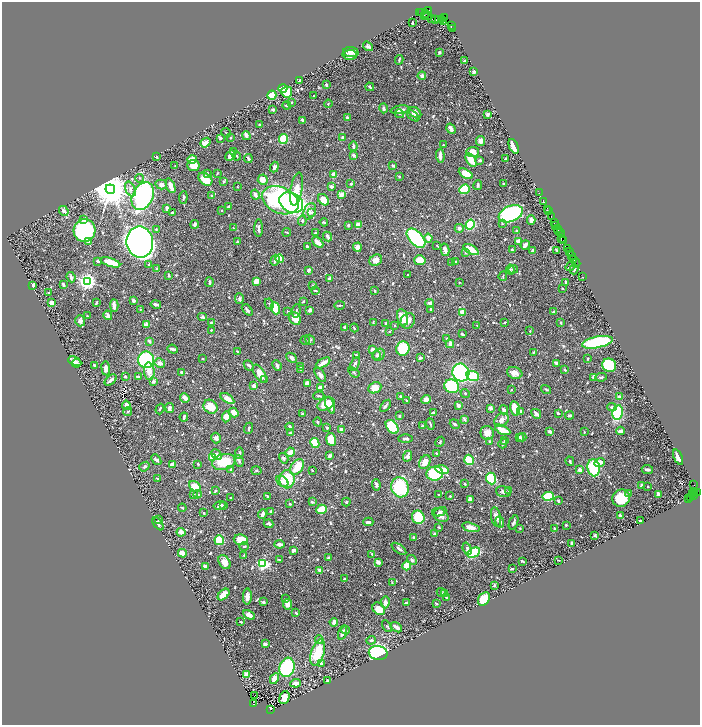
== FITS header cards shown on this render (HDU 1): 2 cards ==
NAXIS1  =                 1396
NAXIS2  =                 1446

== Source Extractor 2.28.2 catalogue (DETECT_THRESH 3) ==
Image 1396 x 1446 px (HDU 1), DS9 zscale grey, zoomed out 1/2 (1 PNG px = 2 x 2 image px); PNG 702 x 727 px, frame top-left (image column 1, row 1446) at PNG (2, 2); each listed source drawn as its Kron ellipse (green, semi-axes under 4 px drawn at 4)
Background 0.72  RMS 0.0089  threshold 0.0266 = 3 sigma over >= 5 px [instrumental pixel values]
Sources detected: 901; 51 cannot appear on this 1/2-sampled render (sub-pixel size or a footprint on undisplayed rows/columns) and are neither listed nor drawn; of the other 850, the 500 brightest by FLUX_AUTO listed and drawn (350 fainter detections omitted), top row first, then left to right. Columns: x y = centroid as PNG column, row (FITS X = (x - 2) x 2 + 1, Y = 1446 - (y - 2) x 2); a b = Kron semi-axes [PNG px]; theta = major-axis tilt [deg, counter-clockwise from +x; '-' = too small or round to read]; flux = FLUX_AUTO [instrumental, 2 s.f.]
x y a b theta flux
428 11 2 2 - 140
421 12 2 1 - 67
420 13 2 2 - 72
426 13 4 2 - 210
425 15 4 1 - 380
428 15 2 1 - 38
445 18 3 1 - 120
431 19 3 1 - 30
435 19 3 2 - 110
438 19 2 1 - 53
442 19 4 2 - 740
444 21 3 1 - 110
412 23 3 2 - 2.7
451 25 2 1 - 44
452 28 2 1 - 16
368 46 5 3 - 4.9
351 52 7 5 -6 9.5
439 52 3 3 - 2.4
350 55 7 5 3 9.1
399 60 5 2 - 2.3
465 61 2 2 - 12
474 71 3 2 - 9.6
422 76 4 3 - 8.9
300 81 3 2 - 5.3
326 85 3 2 - 3.2
370 87 4 2 - 3.5
283 88 4 3 - 56
287 92 5 5 - 52
272 95 4 4 - 32
314 95 2 2 - 2.7
291 102 3 3 - 2.1
328 104 4 3 - 2.2
287 105 4 3 - 3
383 108 5 3 - 4.2
273 110 3 2 - 2.9
400 110 9 3 9 9.3
415 113 7 5 -36 11
399 114 4 3 - 1.8
487 115 2 2 - 9.8
413 116 7 3 -41 8.9
347 117 3 3 - 3.9
303 120 4 3 - 5.7
260 125 3 2 - 7.8
451 129 5 3 - 8.5
226 133 5 2 - 1.8
246 136 4 2 - 10
220 138 3 3 - 3.2
230 138 2 2 - 2.5
342 138 4 3 - 4.9
283 139 5 3 - 100
480 141 5 4 - 10
205 143 5 4 - 15
443 145 2 2 - 3.6
353 146 4 2 - 4.9
514 146 8 3 -66 33
233 152 3 2 - 7.1
472 152 6 5 - 18
353 155 3 3 - 5.5
231 156 5 3 - 14
237 156 4 3 - 2.5
440 156 7 3 -89 12
156 157 3 2 - 1.9
248 159 4 3 - 6.2
505 159 3 2 - 3.1
192 160 4 4 - 28
471 160 8 4 -57 36
480 160 3 3 - 4
393 165 4 4 - 2.4
175 166 3 2 - 1.9
193 166 6 5 - 26
274 167 5 4 - 5.5
217 173 3 2 - 1.8
207 174 3 2 - 2.1
466 174 8 4 -29 34
334 175 3 3 - 25
399 176 2 2 - 2.5
140 178 4 4 - 2.6
205 179 8 5 -42 46
263 180 5 5 - 20
223 181 3 2 - 4.1
504 183 4 2 - 1.9
351 184 3 3 - 3.3
161 185 6 4 -16 9.6
478 185 5 3 - 3.6
171 186 8 3 -69 19
331 186 3 3 - 7.2
237 187 2 2 - 3.5
110 189 5 5 - 7300
130 189 8 4 -63 7.7
296 189 16 6 80 36
464 189 5 4 - 100
539 193 2 1 - 32
255 194 5 3 - 10
212 195 3 2 - 3.4
342 195 3 2 - 19
143 196 14 10 61 450
183 198 6 3 84 3.3
280 200 19 13 -24 320
323 200 6 4 -47 28
543 201 2 1 - 40
291 203 12 9 -29 420
228 206 4 2 - 3.2
167 208 4 2 - 6.9
547 210 3 2 - 100
64 211 5 2 - 9.8
222 211 2 2 - 4.8
310 211 8 6 66 8.6
548 211 2 1 - 51
172 213 3 2 - 3.2
312 213 4 3 - 2.1
511 214 13 7 23 490
551 216 3 1 - 24
84 220 4 3 - 5.9
531 220 5 3 - 5.7
302 221 5 3 - 3.4
324 222 4 2 - 2.5
554 223 2 1 - 28
195 224 4 3 - 4.4
502 224 3 3 - 1.9
348 225 2 2 - 5.5
358 225 4 3 - 17
470 225 5 4 - 110
555 225 2 1 - 64
233 228 2 2 - 1.9
259 228 9 3 88 5.2
459 228 4 4 - 6.4
557 228 4 2 - 170
84 230 11 11 - 300
156 230 3 3 - 3.3
516 230 2 2 - 3.7
558 230 2 1 - 120
287 232 4 2 - 2.1
316 233 3 2 - 4
560 233 4 1 - 160
327 236 5 2 - 6.8
416 238 11 6 -47 180
428 238 4 3 - 15
562 238 3 2 - 100
88 241 2 2 - 12
518 241 2 2 - 28
563 241 4 3 - 270
140 242 15 13 -81 2100
237 242 4 3 - 2.2
318 242 6 2 -44 18
525 245 5 3 - 7
307 246 3 2 - 4.8
437 246 4 3 - 1.9
357 247 4 4 - 9.6
568 248 3 2 - 82
471 249 8 3 -30 34
445 250 6 3 -78 9.7
512 250 3 2 - 4
533 250 3 2 - 5.4
557 250 3 2 - 2.3
569 252 3 2 - 120
465 253 3 3 - 2.3
572 255 2 1 - 95
280 259 4 3 - 30
574 259 3 2 - 130
275 260 5 3 - 4
376 260 6 5 - 17
420 260 5 5 - 29
98 261 3 3 - 3.9
110 262 10 3 -18 33
455 262 3 2 - 3.5
452 263 3 3 - 3.7
576 263 4 1 - 59
149 264 4 3 - 2
570 266 5 3 - 5.2
157 269 3 3 - 4.2
513 269 5 4 - 3.6
574 269 5 3 - 4.6
309 270 4 3 - 3.9
510 270 5 3 - 2.4
407 275 2 2 - 1.9
169 276 4 3 - 1.9
503 276 5 3 - 1.9
71 277 5 4 - 5.4
583 277 2 1 - 9.1
329 279 4 3 - 11
87 281 4 4 - 1000
256 281 4 3 - 16
209 282 5 2 - 4.7
459 282 2 2 - 2.8
565 282 3 2 - 3
63 284 4 2 - 3.3
33 285 3 3 - 12
312 285 3 3 - 2.3
562 288 2 2 - 1.9
315 290 4 2 - 1.9
375 291 2 2 - 3.2
48 293 2 2 - 1.8
239 299 5 3 - 3.9
133 300 3 2 - 9
303 302 3 2 - 2.4
52 303 4 3 - 14
96 303 3 2 - 2.7
429 303 4 3 - 7.1
156 304 5 2 - 7
269 304 5 2 - 2
340 305 5 2 - 2.5
114 306 6 2 -86 13
275 308 6 4 -71 66
140 309 3 2 - 1.8
431 309 2 2 - 3.4
247 310 6 3 -49 3.8
310 310 3 3 - 9.5
288 311 3 2 - 2
296 311 7 2 84 2.4
462 312 3 3 - 19
554 312 4 2 - 4.5
108 315 5 3 - 4.8
87 316 2 2 - 2
202 317 5 3 - 3.5
295 318 7 5 -50 28
402 318 8 5 -76 24
80 321 5 5 - 6
408 321 8 6 53 13
211 322 3 3 - 1.9
373 323 3 2 - 2.1
385 323 4 3 - 1.9
505 323 2 2 - 2
561 323 3 2 - 2.5
146 325 3 3 - 15
395 325 3 2 - 2.4
477 325 3 2 - 2
344 328 3 2 - 5.4
354 328 4 2 - 2.4
211 330 3 2 - 1.9
530 331 3 3 - 1.9
389 332 3 2 - 2.1
462 334 3 2 - 2.6
447 338 3 3 - 2.1
305 340 4 3 - 2
310 340 5 4 - 3
149 341 3 2 - 6.7
597 342 15 5 11 190
450 344 4 3 - 8.8
173 349 5 2 - 7.1
372 349 3 3 - 6.9
403 349 7 6 - 120
237 351 3 2 - 3.2
533 352 4 3 - 2.2
356 355 2 2 - 2.3
376 355 4 4 - 2.9
379 355 6 5 - 7.2
292 358 6 3 -44 7.9
420 358 3 2 - 5.6
202 359 2 2 - 2
588 359 2 2 - 1.9
146 360 8 8 - 190
75 361 7 4 -26 11
77 363 5 3 - 5.5
160 363 5 4 - 11
323 363 8 3 31 19
557 363 4 2 - 9
355 364 7 3 64 3.5
94 365 3 2 - 2.8
249 365 6 2 -47 3.3
609 365 7 6 - 93
277 366 6 3 -65 5.5
300 366 4 2 - 2.2
106 368 7 4 -83 10
301 369 3 2 - 2.1
565 370 3 2 - 3.8
149 371 9 5 -85 17
181 372 3 2 - 6.9
354 372 6 3 -36 2.4
461 372 9 8 - 340
515 373 8 5 -19 15
260 374 10 5 -57 22
320 375 8 4 -58 5.5
125 376 2 2 - 2.3
473 376 6 5 - 82
139 377 3 2 - 12
594 377 4 3 - 5.4
601 377 6 3 7 2.7
111 380 7 2 40 9.2
265 380 4 4 - 2.6
153 382 3 3 - 6
307 384 4 3 - 16
254 386 4 3 - 14
452 386 7 6 - 140
320 388 4 3 - 13
375 388 7 5 25 27
511 390 2 2 - 1.9
546 390 5 2 - 2.6
465 393 5 3 - 2.6
319 396 5 2 - 2.1
400 396 2 2 - 2.8
619 397 4 3 - 6
185 398 5 3 - 13
227 398 8 4 -34 19
426 399 5 4 - 8.7
406 401 4 2 - 2.2
326 404 9 6 26 44
126 405 4 3 - 11
330 405 9 4 -69 14
458 405 3 3 - 7.7
385 406 7 3 54 4.6
210 407 7 6 - 36
612 407 5 3 - 5.5
170 408 5 3 - 13
491 408 4 3 - 6.4
515 408 7 4 -77 37
160 409 5 2 - 2.4
504 410 4 3 - 5.3
128 412 4 3 - 2.1
234 412 5 4 - 15
520 412 4 3 - 9.4
617 412 7 5 80 100
433 413 2 2 - 17
558 413 4 2 - 2.9
303 414 4 3 - 3.4
536 414 5 3 - 8.9
569 415 4 3 - 4.7
399 416 3 2 - 4.9
184 417 4 2 - 4.1
226 417 5 4 - 15
464 419 4 2 - 4.9
501 420 8 6 42 10
317 422 4 3 - 2.6
430 424 6 2 -74 2.9
455 424 5 3 - 4.7
422 426 2 2 - 5.6
290 427 4 2 - 6.5
392 427 8 5 -50 99
249 428 5 3 - 2.4
327 428 3 2 - 4
341 430 4 3 - 9.8
503 430 8 3 -26 37
621 431 4 3 - 12
550 432 4 3 - 5.6
584 432 3 2 - 2
290 433 3 3 - 2.9
487 433 7 6 - 11
519 437 4 3 - 8.6
522 437 4 3 - 3.4
216 438 5 4 - 5.8
331 439 6 5 - 43
406 439 7 3 1 3.7
505 440 3 2 - 3.5
490 441 3 2 - 2.2
440 442 5 3 - 2.1
315 443 5 3 - 78
503 444 5 2 - 3.3
290 452 5 4 - 13
239 453 6 2 82 3.1
436 453 2 2 - 2.2
216 455 6 4 -46 10
330 456 3 2 - 7.1
407 456 5 3 - 11
212 457 4 4 - 37
678 457 8 3 -66 13
284 458 5 4 - 4.6
156 460 6 3 -49 5.1
469 460 5 4 - 54
239 461 6 3 -59 5.3
570 461 5 3 - 2.4
224 462 12 7 14 60
425 462 7 5 61 20
600 463 6 3 23 19
198 464 2 2 - 1.9
172 465 3 2 - 29
144 467 5 3 - 3.4
297 467 8 5 54 48
594 468 8 6 -82 110
231 470 3 3 - 2.5
312 470 3 2 - 2
442 470 7 4 -14 26
580 470 3 3 - 16
647 470 6 2 -5 7.1
256 471 5 3 - 2
435 474 8 7 - 190
158 478 4 2 - 2.1
287 479 9 7 87 65
491 479 6 5 - 130
282 482 7 4 -40 7.3
465 484 3 2 - 3
376 485 6 3 -82 6.8
641 485 3 2 - 6.6
694 485 2 1 - 63
648 486 2 2 - 2
195 487 6 4 -42 33
400 487 10 8 -72 150
215 491 3 2 - 2.4
509 491 3 2 - 3.3
503 492 7 5 -16 5.8
629 493 3 3 - 6.4
693 493 2 1 - 300
694 493 3 2 - 210
697 493 3 1 - 59
197 494 4 3 - 3.6
658 494 3 2 - 8.4
193 495 4 3 - 2.9
439 495 3 2 - 3.1
268 496 3 3 - 2.5
450 496 2 2 - 1.8
548 496 6 4 8 130
693 496 2 2 - 110
691 497 3 2 - 120
231 498 2 2 - 2.3
621 498 9 8 - 54
689 498 2 1 - 98
470 499 3 3 - 15
558 501 2 2 - 4.1
312 502 4 3 - 2.2
346 502 4 3 - 2.5
290 504 2 2 - 5.2
220 505 6 3 13 8.1
223 505 3 3 - 2.2
182 508 4 2 - 2.4
321 509 5 4 - 50
271 512 2 2 - 12
440 512 6 3 25 7
204 513 2 2 - 3
262 514 5 2 - 9.2
440 515 9 6 -34 14
620 515 3 2 - 7.7
418 517 7 6 - 82
496 517 10 4 -79 10
159 520 3 2 - 2.5
640 521 2 2 - 3
368 522 5 2 - 4.6
500 522 6 3 -72 7.1
514 522 7 2 68 4.5
158 524 7 3 -53 5.9
269 524 5 3 - 3.7
566 525 2 2 - 1.8
439 527 3 2 - 2
471 527 9 4 -16 16
520 528 2 2 - 2.7
555 529 3 3 - 4.4
181 532 4 4 - 10
434 534 3 2 - 2.1
595 536 3 2 - 2.1
414 537 3 2 - 4.4
219 540 5 4 - 64
241 540 7 5 -8 43
572 543 3 2 - 8.8
279 544 5 3 - 8.4
244 547 5 3 - 2.4
399 549 8 3 -36 4.5
467 549 6 4 -69 6.5
293 550 4 2 - 9.1
182 553 4 4 - 16
474 553 7 4 28 110
372 554 3 2 - 3.4
244 555 2 2 - 2
328 558 3 2 - 7.1
279 560 3 3 - 2.8
412 560 5 4 - 5.3
558 560 3 1 - 2
522 561 3 2 - 3.6
224 562 7 5 -55 16
378 562 3 3 - 9.9
263 564 4 3 - 340
205 566 4 3 - 8.5
407 566 4 4 - 53
512 569 3 2 - 2.1
319 570 2 2 - 15
345 579 3 2 - 5.6
392 583 4 2 - 2.1
494 586 3 2 - 3.7
441 593 5 3 - 2
444 593 3 2 - 3.1
224 595 7 4 44 24
247 597 8 4 88 12
446 597 4 2 - 2.3
285 599 3 2 - 3.2
484 599 7 5 54 54
263 602 3 3 - 4.4
385 602 6 3 80 11
406 603 3 2 - 4.4
436 603 2 2 - 2.8
288 604 5 4 - 13
379 609 7 5 -41 25
296 613 4 2 - 2.8
249 615 6 4 -28 13
241 622 3 2 - 2.8
334 622 4 4 - 8.1
387 626 6 3 -55 2.3
396 627 6 2 -35 18
345 630 4 2 - 1.8
342 632 7 3 72 7.3
319 640 4 3 - 3.9
371 640 4 4 - 4.4
265 644 3 3 - 6.5
318 653 13 6 72 67
378 653 9 7 -11 290
321 663 2 2 - 2.7
287 667 10 7 72 260
247 675 3 3 - 32
274 679 5 3 - 21
328 681 3 2 - 4.1
296 683 5 3 - 16
254 695 3 1 - 4.5
284 698 6 5 - 41
253 703 4 3 - 480
270 709 3 2 - 520
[350 fainter detections neither listed nor drawn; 51 sub-pixel or undisplayed-footprint detections neither listed nor drawn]